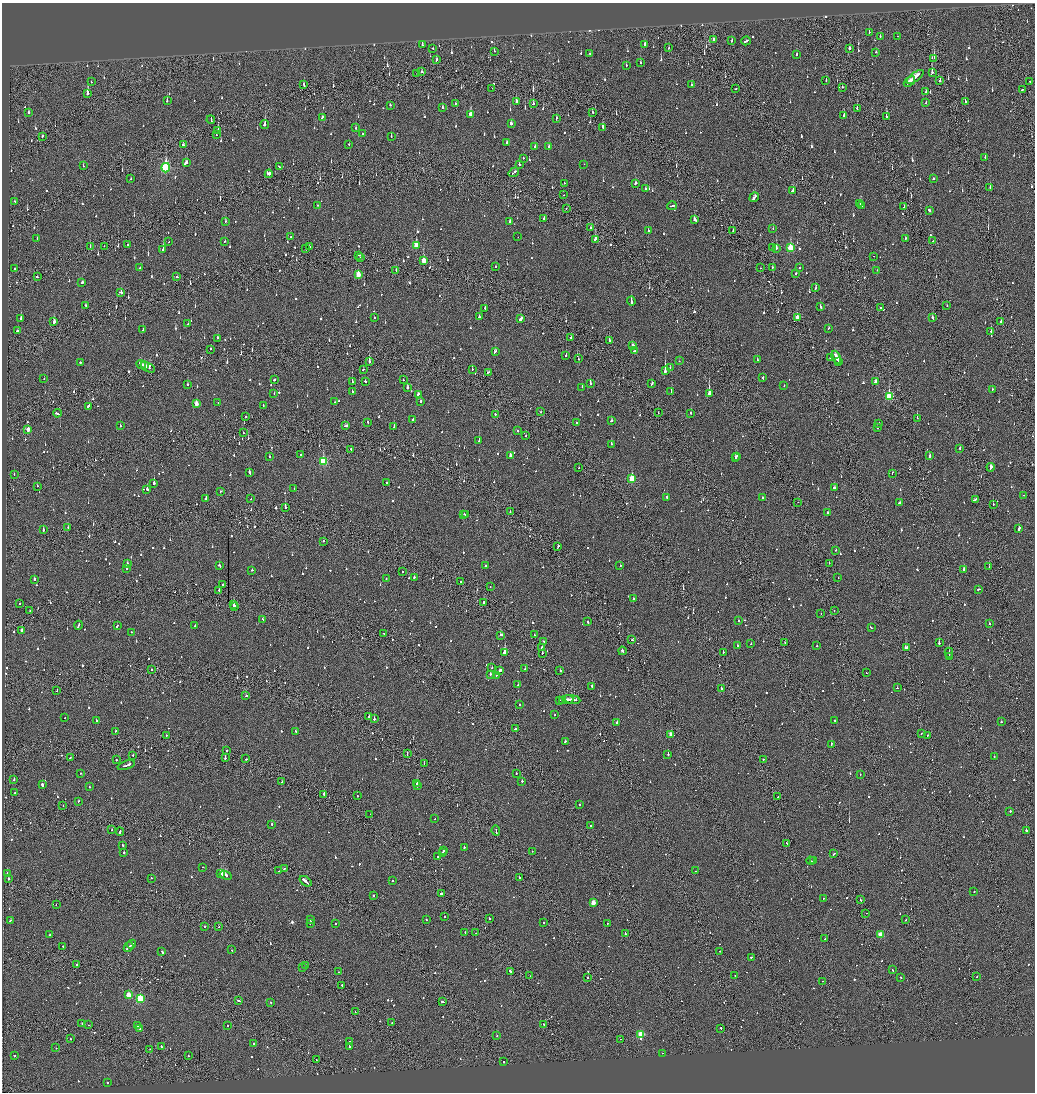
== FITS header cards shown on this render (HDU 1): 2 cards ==
NAXIS1  =                 2065
NAXIS2  =                 2180

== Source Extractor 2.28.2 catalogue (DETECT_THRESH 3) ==
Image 2065 x 2180 px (HDU 1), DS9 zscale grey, zoomed out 1/2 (1 PNG px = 2 x 2 image px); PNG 1037 x 1094 px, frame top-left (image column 1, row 2179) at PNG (2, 3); each listed source drawn as its Kron ellipse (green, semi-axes under 4 px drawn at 4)
Background -0.136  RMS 0.092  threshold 0.277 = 3 sigma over >= 5 px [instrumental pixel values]
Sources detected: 1471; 100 cannot appear on this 1/2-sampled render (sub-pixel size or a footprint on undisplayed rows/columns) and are neither listed nor drawn; of the other 1371, the 500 brightest by FLUX_AUTO listed and drawn (871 fainter detections omitted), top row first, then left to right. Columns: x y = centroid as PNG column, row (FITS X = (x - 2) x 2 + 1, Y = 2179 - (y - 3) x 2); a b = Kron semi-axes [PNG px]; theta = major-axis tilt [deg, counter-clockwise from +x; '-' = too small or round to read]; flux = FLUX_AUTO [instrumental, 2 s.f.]
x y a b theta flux
869 32 2 2 - 86
880 36 2 2 - 57
897 36 2 2 - 60
714 40 2 2 - 180
732 41 3 2 - 56
746 41 5 2 - 250
644 44 3 2 - 120
422 45 3 2 - 110
669 48 2 2 - 59
849 48 3 2 - 79
433 49 2 2 - 150
494 51 2 1 - 220
876 52 2 2 - 82
590 54 3 2 - 76
796 55 2 2 - 92
934 58 4 1 - 200
436 60 3 2 - 87
641 63 2 2 - 62
626 65 2 2 - 190
422 71 4 2 - 55
932 73 3 2 - 160
417 74 2 1 - 77
915 77 10 3 38 380
826 80 2 2 - 180
940 81 3 2 - 53
91 82 2 2 - 64
909 82 6 2 40 210
1030 82 2 2 - 71
304 85 3 2 - 200
691 85 2 2 - 92
842 87 2 2 - 160
492 88 2 1 - 130
736 88 2 2 - 86
1022 90 2 1 - 180
926 92 3 2 - 87
87 93 3 2 - 1200
167 101 3 2 - 75
516 102 4 2 - 170
965 102 3 1 - 88
455 103 2 1 - 54
926 103 2 2 - 56
533 104 3 2 - 91
390 105 2 2 - 150
442 107 3 2 - 63
857 108 3 2 - 89
593 112 3 2 - 86
29 113 2 2 - 190
470 114 4 3 - 220
844 116 2 2 - 170
886 116 2 1 - 220
322 117 3 2 - 64
556 118 3 2 - 110
211 120 4 2 - 140
511 123 2 2 - 970
265 124 4 2 - 350
603 127 3 2 - 150
356 128 2 2 - 75
218 130 3 1 - 190
216 134 2 2 - 51
363 134 2 2 - 80
42 136 3 2 - 57
391 137 3 2 - 80
507 142 2 2 - 56
349 144 2 2 - 51
183 145 3 2 - 93
535 146 2 2 - 150
549 147 3 2 - 110
985 157 3 2 - 180
523 158 2 2 - 77
186 163 4 3 - 140
584 164 2 2 - 58
83 165 2 2 - 52
519 165 3 2 - 61
279 167 3 2 - 73
166 168 4 3 - 1700
514 172 5 2 - 170
269 174 4 3 - 160
933 178 2 2 - 300
131 179 2 2 - 64
564 183 2 2 - 140
636 183 3 2 - 99
990 188 2 2 - 97
645 189 2 2 - 55
793 190 3 2 - 200
564 195 2 1 - 53
754 197 5 2 - 190
15 202 2 2 - 58
860 204 3 2 - 100
317 205 2 2 - 78
672 206 5 2 - 160
862 206 4 2 - 120
904 207 2 1 - 55
566 209 2 1 - 51
929 210 4 2 - 130
544 219 3 2 - 56
695 220 4 2 - 100
226 221 2 2 - 69
509 222 3 2 - 110
591 228 2 2 - 58
773 229 3 2 - 91
648 231 2 2 - 60
733 231 2 2 - 61
291 237 2 1 - 120
518 237 2 2 - 64
905 238 2 1 - 80
37 239 2 2 - 93
595 239 3 2 - 320
225 241 2 2 - 55
933 241 2 2 - 72
168 242 2 1 - 110
127 245 2 2 - 82
416 245 4 3 - 380
104 246 2 2 - 69
309 246 2 2 - 100
90 247 3 1 - 76
773 247 3 1 - 94
776 248 3 2 - 280
790 248 4 3 - 750
306 249 2 2 - 54
163 250 2 2 - 200
359 255 2 2 - 80
873 256 2 1 - 130
361 257 2 2 - 110
423 260 3 2 - 290
496 267 2 1 - 110
773 267 3 2 - 130
15 268 2 2 - 240
140 268 2 2 - 55
760 268 2 1 - 110
800 268 2 2 - 52
396 270 2 1 - 73
877 270 2 2 - 52
796 273 2 2 - 65
358 274 3 3 - 300
38 277 3 2 - 130
177 277 2 2 - 78
82 282 3 2 - 83
816 288 3 2 - 160
121 292 3 2 - 100
631 301 4 2 - 260
85 305 2 2 - 160
947 306 2 2 - 79
820 307 3 2 - 94
485 308 2 2 - 110
881 308 2 2 - 110
374 317 2 2 - 73
479 317 2 2 - 220
797 317 3 2 - 150
932 318 3 2 - 160
21 319 3 2 - 170
520 319 4 2 - 360
1001 321 2 2 - 120
54 322 3 2 - 340
188 324 3 2 - 89
828 328 2 2 - 54
143 330 2 2 - 75
17 331 3 2 - 530
991 331 2 2 - 130
217 338 2 2 - 56
571 338 2 2 - 51
609 340 2 2 - 230
633 345 3 2 - 89
211 349 2 2 - 53
495 351 3 2 - 120
634 351 3 2 - 64
566 356 2 2 - 270
830 357 2 2 - 76
836 357 7 2 -65 370
578 359 2 2 - 53
757 360 3 2 - 69
679 361 2 1 - 57
838 361 3 1 - 130
369 362 3 2 - 230
80 363 2 2 - 180
141 364 5 2 - 180
144 366 3 2 - 160
148 367 8 2 -30 210
670 367 2 2 - 54
363 369 2 2 - 64
472 369 2 1 - 67
665 371 3 2 - 940
488 372 2 2 - 54
763 378 2 2 - 65
44 379 2 2 - 84
274 380 2 2 - 120
403 380 2 2 - 75
352 381 2 2 - 80
365 381 2 2 - 69
875 382 3 2 - 140
590 384 3 2 - 150
652 384 3 2 - 110
188 385 2 2 - 79
784 386 2 2 - 100
582 387 2 2 - 73
407 388 2 2 - 230
992 389 2 2 - 61
352 391 2 2 - 72
671 391 3 2 - 87
274 394 2 2 - 140
418 394 3 2 - 150
709 394 3 2 - 1100
889 397 4 3 - 910
420 401 3 2 - 72
335 402 2 2 - 54
218 403 2 1 - 100
196 404 3 2 - 190
263 405 2 2 - 58
88 406 2 2 - 100
541 412 2 1 - 97
57 413 4 2 - 170
658 413 2 1 - 80
691 413 2 2 - 64
495 414 2 2 - 69
246 416 2 2 - 62
917 418 2 1 - 150
413 419 2 2 - 210
611 421 3 2 - 130
368 422 2 2 - 56
576 423 2 2 - 75
879 423 2 2 - 89
120 426 2 2 - 52
346 426 4 2 - 150
394 427 2 2 - 82
877 427 2 2 - 130
28 429 3 2 - 200
518 431 2 2 - 140
243 433 3 1 - 87
526 435 2 2 - 73
479 441 2 2 - 390
611 444 2 2 - 170
960 448 2 2 - 110
351 449 3 1 - 99
300 454 2 2 - 74
929 455 3 2 - 110
269 456 2 2 - 58
510 456 2 2 - 600
736 456 2 2 - 100
735 458 2 2 - 150
323 461 4 3 - 1200
991 467 4 3 - 330
579 468 2 2 - 52
249 472 3 2 - 170
892 473 2 2 - 120
14 474 2 2 - 54
632 479 4 3 - 840
154 483 2 2 - 770
386 483 2 2 - 96
37 486 2 2 - 66
834 488 3 2 - 160
147 489 2 2 - 340
294 489 2 2 - 100
220 492 2 2 - 73
1024 495 2 1 - 65
667 497 2 2 - 87
206 498 2 2 - 100
762 498 2 2 - 100
250 499 2 2 - 64
975 500 4 2 - 170
798 502 2 1 - 100
900 502 4 2 - 160
993 504 2 1 - 96
285 507 2 2 - 300
510 512 2 2 - 57
828 512 2 2 - 85
464 514 2 2 - 54
466 515 2 2 - 81
68 528 2 2 - 83
1019 528 4 2 - 190
43 530 2 2 - 150
323 541 2 1 - 110
558 547 3 1 - 110
836 550 2 2 - 110
127 563 2 2 - 62
829 563 2 1 - 54
219 565 3 2 - 120
620 565 2 1 - 69
485 566 2 2 - 70
989 567 2 1 - 57
126 568 2 2 - 160
252 570 2 2 - 74
963 570 4 2 - 260
402 572 2 1 - 63
414 577 2 2 - 98
838 578 2 1 - 130
34 579 2 2 - 170
386 579 2 2 - 130
461 582 2 1 - 87
223 585 2 2 - 54
490 587 2 2 - 51
978 589 3 2 - 66
219 590 2 2 - 91
633 599 2 2 - 110
483 602 2 2 - 95
20 603 2 2 - 56
233 604 3 1 - 170
234 606 3 2 - 240
30 610 2 1 - 68
834 610 2 1 - 84
821 614 2 1 - 65
263 619 2 2 - 55
738 621 2 2 - 120
588 622 2 2 - 100
990 624 2 2 - 63
79 625 4 2 - 200
117 625 2 2 - 300
195 626 2 2 - 83
871 627 3 2 - 120
22 631 3 2 - 120
131 632 2 2 - 55
384 633 2 2 - 70
501 635 3 2 - 180
534 635 2 2 - 57
632 640 2 2 - 98
544 641 2 2 - 56
785 643 2 1 - 58
939 643 2 2 - 290
751 644 2 2 - 150
737 645 2 2 - 64
817 646 2 2 - 81
542 648 2 2 - 78
906 648 3 2 - 620
622 651 4 2 - 400
504 652 2 2 - 930
723 652 2 1 - 100
542 653 2 1 - 190
949 653 5 1 - 330
949 657 4 1 - 290
492 667 2 2 - 53
152 669 2 1 - 140
525 669 2 2 - 52
500 670 3 2 - 210
560 670 2 2 - 210
866 673 2 2 - 67
490 674 2 2 - 140
496 675 2 2 - 53
518 685 2 2 - 100
592 686 2 2 - 170
897 688 2 2 - 160
721 689 2 2 - 73
57 691 2 1 - 71
246 696 2 2 - 130
568 699 5 1 - 280
572 699 9 2 -9 390
559 700 2 1 - 120
562 700 3 2 - 250
520 705 2 2 - 170
554 715 2 2 - 55
369 716 2 2 - 64
65 718 2 1 - 100
374 719 2 2 - 350
96 720 2 2 - 88
835 720 2 2 - 65
617 722 2 2 - 250
1001 722 2 2 - 210
515 729 2 2 - 280
115 731 2 1 - 75
295 731 2 2 - 96
921 733 2 1 - 190
671 734 3 2 - 120
166 735 2 2 - 51
928 735 2 2 - 160
565 741 2 2 - 73
831 745 3 2 - 180
227 751 2 1 - 100
407 754 2 1 - 81
133 755 2 1 - 84
668 755 2 2 - 170
225 757 4 1 - 180
994 757 2 2 - 190
70 758 2 2 - 92
246 759 2 2 - 98
763 759 2 1 - 250
116 760 2 1 - 63
424 764 2 1 - 52
126 765 9 2 18 610
80 773 2 2 - 57
516 773 2 2 - 58
860 774 2 2 - 130
14 780 2 2 - 170
522 781 2 2 - 300
282 782 3 1 - 57
417 783 2 2 - 260
42 785 4 2 - 250
417 786 2 2 - 100
89 787 2 2 - 64
15 793 2 2 - 66
324 794 2 2 - 330
357 796 2 2 - 80
778 797 3 2 - 300
78 801 3 2 - 87
63 805 2 1 - 61
580 805 2 2 - 76
1010 811 2 2 - 220
370 814 2 2 - 68
435 819 2 1 - 53
272 824 2 2 - 88
591 825 2 2 - 52
111 830 2 2 - 84
1026 830 2 2 - 830
496 831 5 1 - 150
120 832 4 2 - 190
787 843 2 2 - 51
123 845 2 2 - 84
464 847 2 2 - 82
444 850 2 2 - 80
532 851 2 1 - 57
124 852 2 2 - 87
443 852 3 2 - 100
834 854 3 2 - 140
438 856 3 2 - 74
811 861 4 2 - 220
814 861 3 2 - 220
203 867 2 1 - 55
284 869 2 2 - 64
279 871 2 2 - 77
695 871 2 1 - 150
7 873 2 2 - 180
221 873 4 2 - 1800
226 875 6 2 -21 2200
519 877 2 2 - 78
151 878 2 2 - 65
8 879 2 2 - 210
305 881 7 2 -38 420
393 881 2 2 - 65
974 891 2 2 - 150
441 894 2 2 - 220
374 896 2 2 - 100
823 899 2 2 - 74
860 900 2 2 - 75
593 903 3 2 - 200
56 905 2 1 - 51
866 913 2 1 - 58
445 917 2 2 - 78
489 918 2 2 - 150
426 919 2 2 - 81
10 920 3 2 - 77
311 920 3 2 - 180
905 920 2 2 - 64
543 922 2 2 - 77
310 923 2 2 - 170
335 924 2 2 - 59
607 924 2 2 - 150
205 927 2 2 - 210
218 927 2 1 - 60
465 932 2 2 - 72
476 933 2 1 - 65
625 933 2 2 - 130
50 935 2 2 - 67
881 935 3 3 - 450
825 939 2 2 - 100
131 944 5 2 - 190
63 947 2 2 - 69
129 947 5 1 - 240
232 950 2 1 - 76
720 951 2 1 - 56
162 952 3 2 - 130
751 957 3 1 - 94
77 964 2 2 - 79
305 966 2 2 - 110
302 968 2 1 - 54
892 970 3 2 - 91
511 971 3 2 - 320
339 972 2 2 - 76
530 976 2 2 - 52
735 976 2 2 - 60
977 976 2 2 - 57
900 977 3 2 - 79
588 978 2 2 - 270
823 981 2 2 - 70
342 985 2 2 - 170
128 995 3 3 - 290
140 999 3 3 - 1200
239 1001 3 2 - 110
443 1001 4 2 - 73
271 1002 2 2 - 59
355 1012 2 1 - 170
82 1023 2 2 - 72
392 1023 2 2 - 73
544 1024 2 1 - 70
88 1025 2 2 - 53
228 1025 2 2 - 250
137 1026 3 2 - 180
139 1028 2 2 - 78
721 1028 2 2 - 65
641 1034 3 3 - 810
497 1036 2 2 - 72
70 1039 2 2 - 80
620 1039 2 1 - 58
349 1041 2 2 - 98
254 1044 2 2 - 220
161 1046 2 2 - 72
349 1046 2 2 - 58
56 1048 2 2 - 120
150 1049 2 1 - 52
663 1053 2 1 - 63
188 1055 2 2 - 83
15 1056 2 2 - 64
316 1060 2 2 - 64
504 1062 2 2 - 110
107 1082 2 2 - 96
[871 fainter detections neither listed nor drawn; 100 sub-pixel or undisplayed-footprint detections neither listed nor drawn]